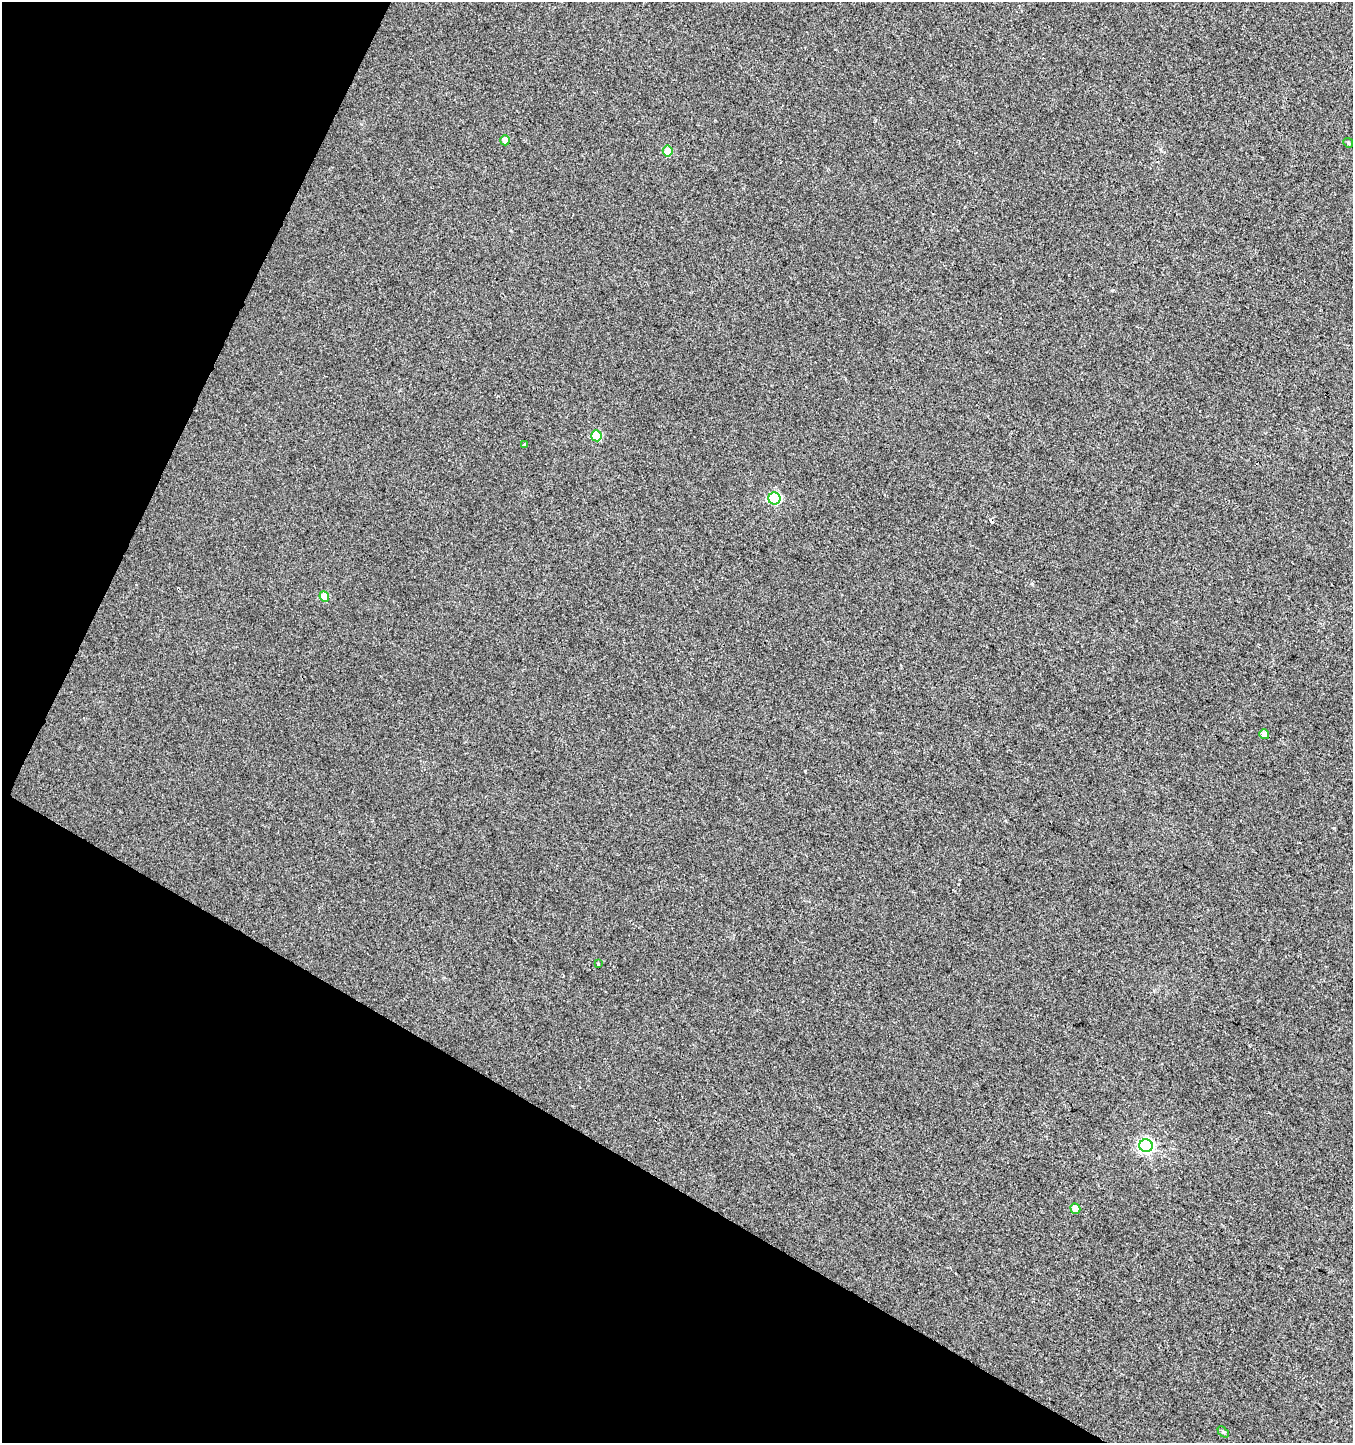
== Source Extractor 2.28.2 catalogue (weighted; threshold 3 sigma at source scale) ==
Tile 9 of 4 x 4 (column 1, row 3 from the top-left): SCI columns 265-1615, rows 1443-2883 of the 5867 x 5772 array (HDU 1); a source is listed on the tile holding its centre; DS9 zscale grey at full resolution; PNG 1355 x 1445 px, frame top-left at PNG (2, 2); each listed source drawn as its Kron ellipse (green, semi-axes under 4 px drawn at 4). Shown black and unused: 27% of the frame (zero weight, under 2 of 3 exposures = <1% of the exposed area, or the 3 px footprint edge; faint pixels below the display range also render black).
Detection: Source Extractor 2.28.2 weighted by HDU 2 'WHT'; one run over the whole footprint, this tile lists its part. Background 0.00459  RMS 0.0059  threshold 0.0265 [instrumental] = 3 sigma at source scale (4.5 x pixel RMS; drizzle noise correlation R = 1.50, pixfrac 1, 0.0396/0.0396 arcsec/px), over >= 5 px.
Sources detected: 13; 1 cosmic-ray / hot-pixel residue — neither listed nor drawn; the other 12 listed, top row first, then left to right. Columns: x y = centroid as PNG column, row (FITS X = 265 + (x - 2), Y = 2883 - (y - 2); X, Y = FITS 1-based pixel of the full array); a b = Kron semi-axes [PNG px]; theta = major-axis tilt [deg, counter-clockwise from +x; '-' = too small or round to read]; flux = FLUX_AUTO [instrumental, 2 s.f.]
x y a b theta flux
505 140 5 4 - 5.3
1348 143 5 4 - 0.66
668 151 5 5 - 11
596 436 5 5 - 25
525 444 4 3 - 1.1
774 499 6 6 - 59
324 597 5 4 - 10
1264 734 5 4 - 3.6
598 964 3 3 - 1.3
1146 1146 6 6 - 140
1075 1209 5 4 - 5.8
1223 1432 6 4 -44 0.78
Unlisted compact peaks at least as high as the median listed source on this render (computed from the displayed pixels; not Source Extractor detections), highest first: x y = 805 771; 1334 828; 1032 584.